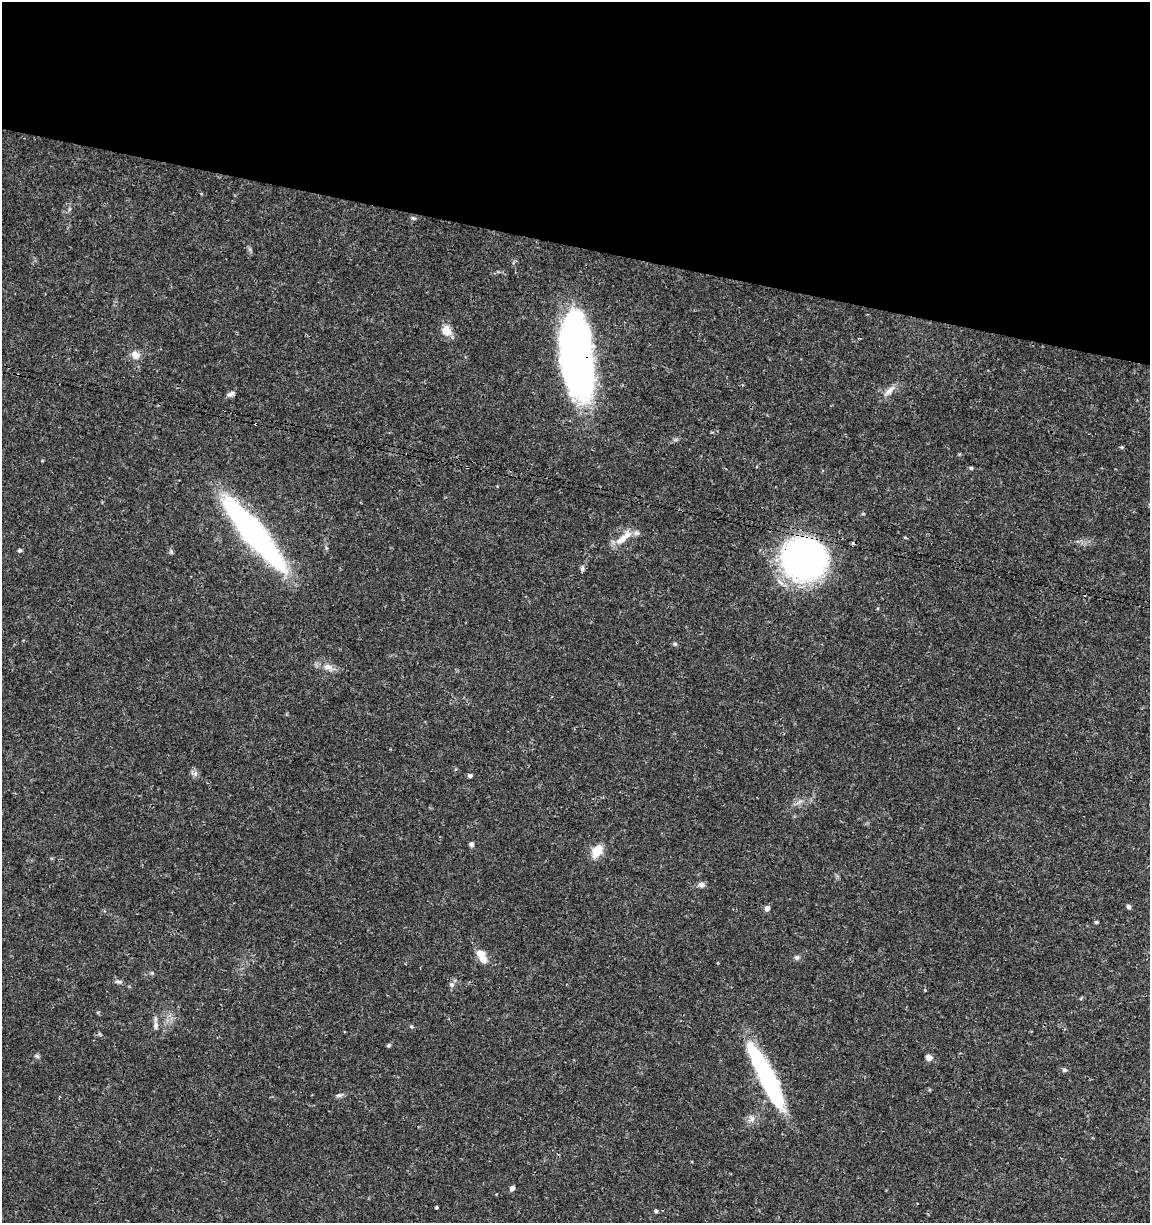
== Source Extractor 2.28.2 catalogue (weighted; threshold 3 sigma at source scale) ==
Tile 2 of 4 x 4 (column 2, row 1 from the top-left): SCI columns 1375-2522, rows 3675-4895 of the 5104 x 4898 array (HDU 1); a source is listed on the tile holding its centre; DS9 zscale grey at full resolution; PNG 1152 x 1225 px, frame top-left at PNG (2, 2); no overlay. Shown black and unused: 20% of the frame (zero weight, under 3 of 4 exposures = <1% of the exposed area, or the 3 px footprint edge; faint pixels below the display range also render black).
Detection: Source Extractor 2.28.2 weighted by HDU 2 'WHT'; one run over the whole footprint, this tile lists its part. Background 0.0341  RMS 0.0023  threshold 0.0101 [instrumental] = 3 sigma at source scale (4.5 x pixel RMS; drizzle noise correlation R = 1.50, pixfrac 1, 0.0396/0.0396 arcsec/px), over >= 5 px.
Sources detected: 47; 3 cosmic-ray / hot-pixel residue — not listed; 2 inside a brighter listed object's ellipse — not listed separately; the other 42 listed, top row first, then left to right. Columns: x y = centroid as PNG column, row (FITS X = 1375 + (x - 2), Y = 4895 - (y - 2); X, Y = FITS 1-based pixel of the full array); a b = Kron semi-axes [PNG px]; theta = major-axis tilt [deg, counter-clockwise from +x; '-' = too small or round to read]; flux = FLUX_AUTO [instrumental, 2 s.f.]
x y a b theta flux
414 218 7 4 -18 0.34
447 331 15 12 -63 2.3
135 355 11 9 -32 1.8
577 356 73 24 -83 130
889 391 21 7 44 1.7
231 394 9 6 31 0.81
1122 447 5 4 - 0.26
971 468 5 4 - 0.36
253 533 64 15 -50 85
905 537 4 3 - 0.48
623 538 28 8 40 3.1
20 550 5 4 - 0.43
803 559 42 40 -18 66
582 568 7 5 87 0.51
675 644 6 5 - 0.41
328 667 16 8 -24 1.8
195 773 8 5 79 0.69
470 775 5 4 - 0.66
471 844 5 4 - 0.89
597 851 13 9 57 4.2
702 884 10 7 -1 0.79
1128 907 5 4 - 0.7
767 908 6 5 - 1.1
1096 922 4 4 - 0.34
481 953 12 9 -30 2
797 957 6 6 - 0.58
119 982 11 4 0 0.55
451 984 7 7 - 0.77
925 990 4 3 - 0.19
155 1025 10 7 83 0.95
411 1026 6 4 -89 0.32
389 1045 5 4 - 0.39
37 1056 8 5 -26 0.42
929 1058 7 6 - 1.2
1064 1070 7 5 -20 0.39
767 1077 72 15 -63 31
339 1095 8 5 14 0.55
752 1119 9 8 - 1.1
418 1126 3 3 - 0.19
512 1188 5 4 - 1.1
436 1207 3 3 - 0.4
656 1211 4 4 - 0.43
Overlapping masked pixels (flux is a lower limit): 3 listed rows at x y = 577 356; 253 533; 803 559